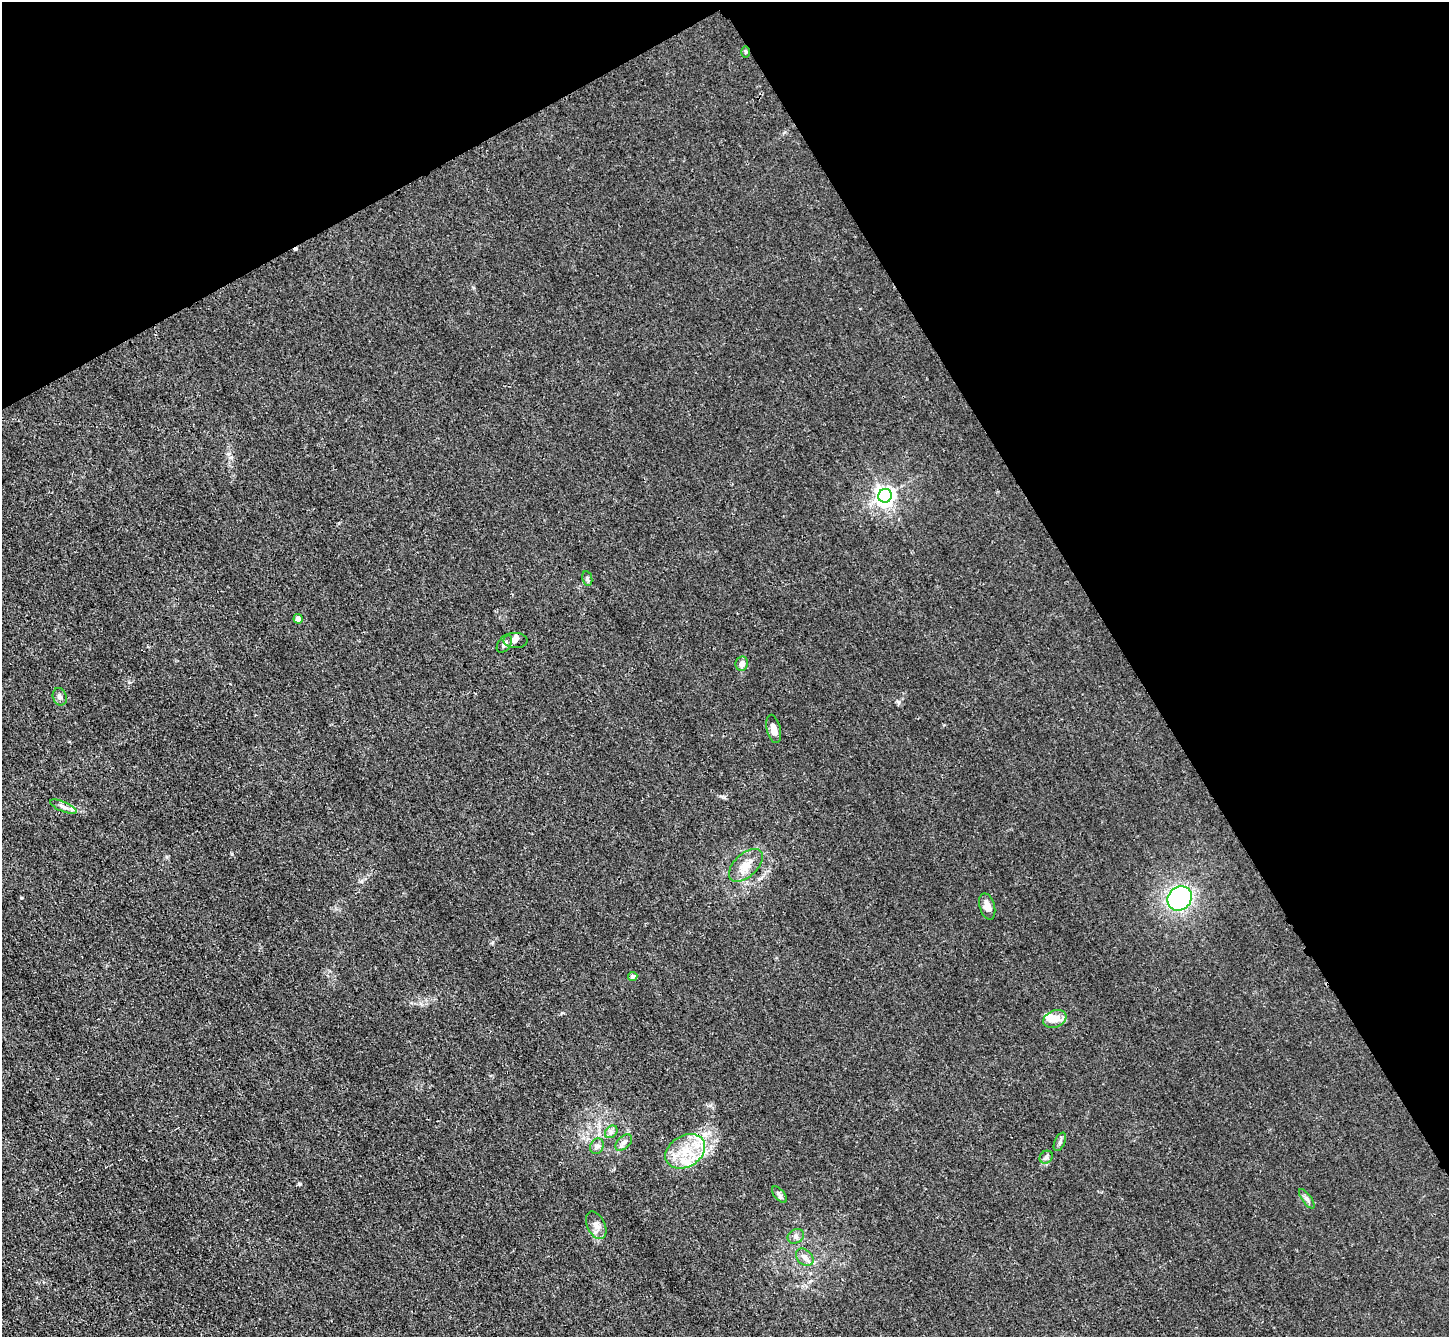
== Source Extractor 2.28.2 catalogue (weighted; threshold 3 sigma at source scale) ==
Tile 3 of 4 x 4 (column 3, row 1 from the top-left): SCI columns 2911-4357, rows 4314-5648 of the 5823 x 5815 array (HDU 1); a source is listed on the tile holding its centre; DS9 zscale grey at full resolution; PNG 1451 x 1339 px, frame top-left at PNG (2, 2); each listed source drawn as its Kron ellipse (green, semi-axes under 4 px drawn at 4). Shown black and unused: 30% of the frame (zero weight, under 3 of 4 exposures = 2% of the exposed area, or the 3 px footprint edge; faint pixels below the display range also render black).
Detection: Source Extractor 2.28.2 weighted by HDU 2 'WHT'; one run over the whole footprint, this tile lists its part. Background 0.0138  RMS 0.0044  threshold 0.0199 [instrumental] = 3 sigma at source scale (4.5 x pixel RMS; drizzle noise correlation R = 1.50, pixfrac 1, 0.05/0.05 arcsec/px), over >= 5 px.
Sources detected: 32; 1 cosmic-ray / hot-pixel residue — neither listed nor drawn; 5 inside a brighter listed object's ellipse — not listed separately; the other 26 listed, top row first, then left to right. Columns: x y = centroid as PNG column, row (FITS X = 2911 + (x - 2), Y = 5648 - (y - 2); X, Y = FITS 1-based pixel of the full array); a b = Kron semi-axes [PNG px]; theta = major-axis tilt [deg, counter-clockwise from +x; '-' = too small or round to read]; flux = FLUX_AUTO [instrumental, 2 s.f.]
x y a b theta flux
746 52 6 3 90 0.53
885 496 7 6 - 240
587 579 7 5 -79 1
298 619 5 4 - 3
515 641 12 7 0 1.8
504 644 10 6 56 1.9
742 663 7 6 - 2.7
60 697 9 7 -71 1.8
774 729 14 7 -76 3.1
63 807 14 5 -22 2
746 865 20 11 43 6.1
1180 898 13 11 47 61
987 906 13 7 -73 3.5
633 976 5 4 - 1.5
1055 1019 12 8 22 5.4
611 1132 7 5 45 1.3
1060 1142 10 5 65 1.2
624 1143 10 6 45 1.6
597 1146 8 6 63 1.4
685 1151 21 15 31 13
1046 1157 7 6 - 1.1
779 1195 10 5 -49 1.2
1307 1199 12 4 -54 1.3
596 1225 15 9 -63 3.1
796 1236 8 7 - 1.6
805 1257 10 7 -44 2.4
Unlisted compact peaks at least as high as the median listed source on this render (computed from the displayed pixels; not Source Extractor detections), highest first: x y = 899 702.